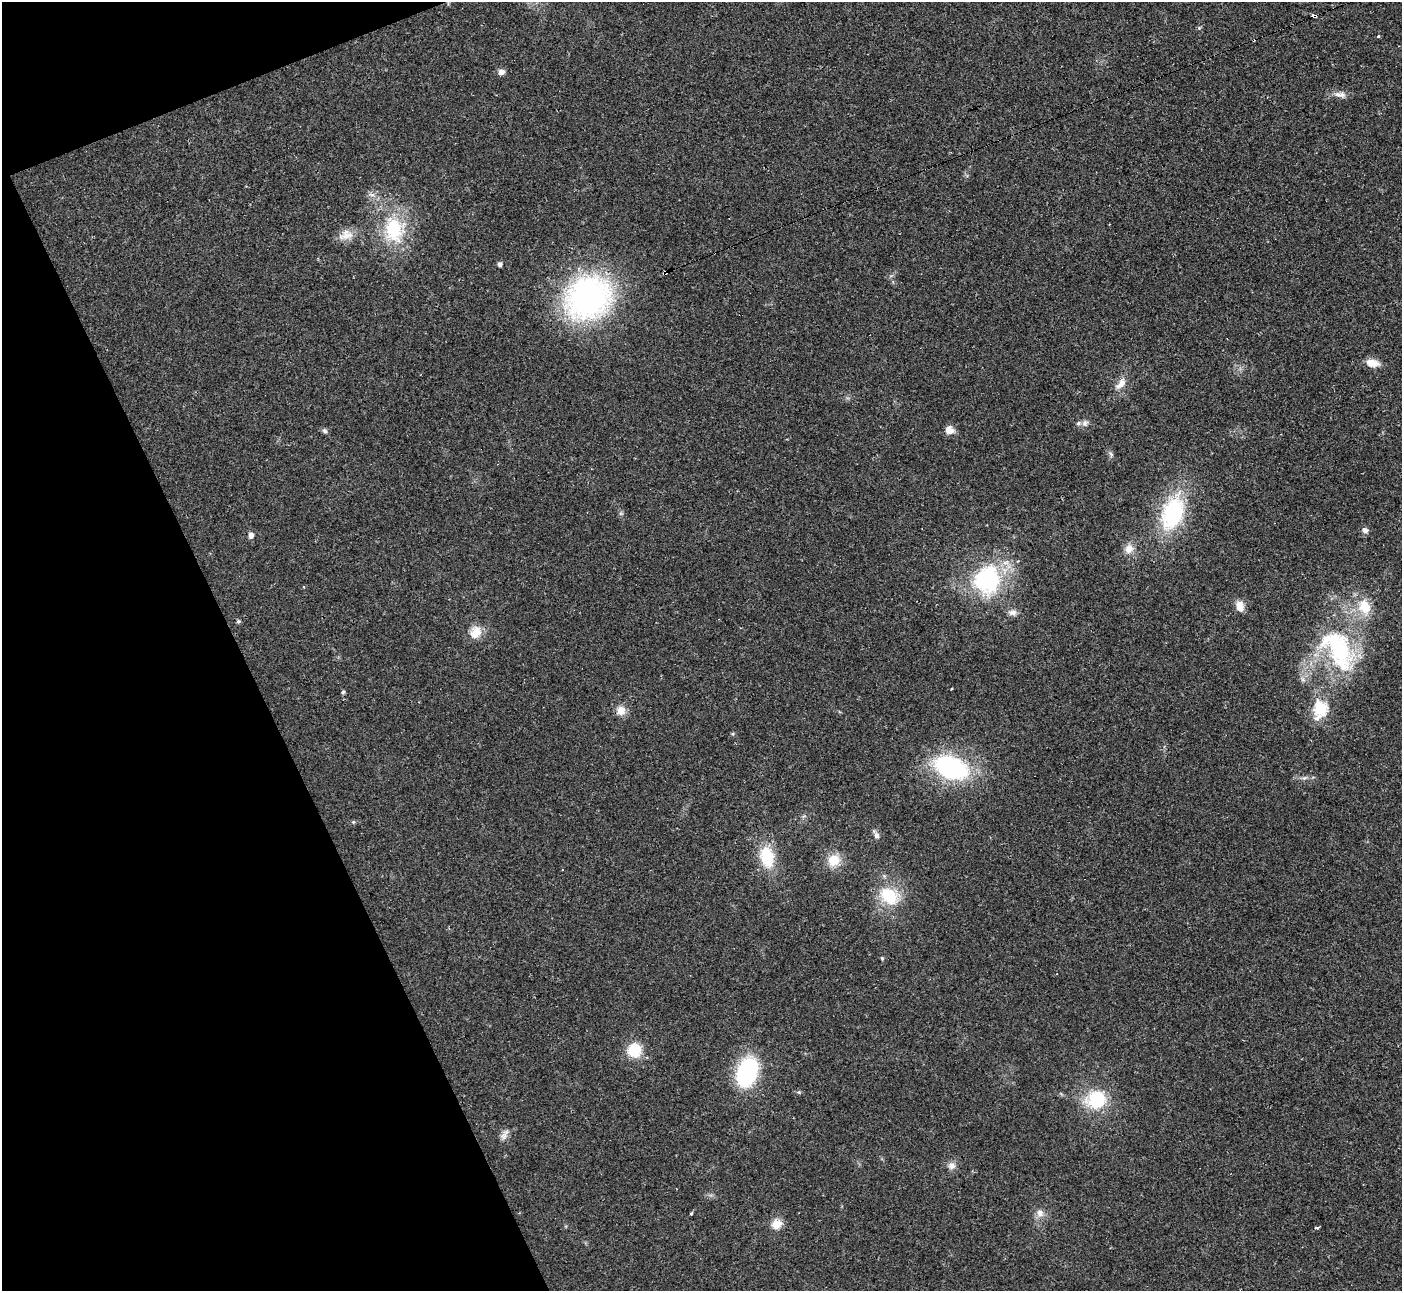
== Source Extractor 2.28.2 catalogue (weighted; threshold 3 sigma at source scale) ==
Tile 5 of 4 x 4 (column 1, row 2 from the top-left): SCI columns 7-1406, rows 2729-4017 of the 5604 x 5592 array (HDU 1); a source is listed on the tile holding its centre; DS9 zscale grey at full resolution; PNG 1404 x 1293 px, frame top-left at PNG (2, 2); no overlay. Shown black and unused: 19% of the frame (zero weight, under 2 of 3 exposures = <1% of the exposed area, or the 3 px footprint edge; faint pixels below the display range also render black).
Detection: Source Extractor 2.28.2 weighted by HDU 2 'WHT'; one run over the whole footprint, this tile lists its part. Background 0.0258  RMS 0.0039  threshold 0.0177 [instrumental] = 3 sigma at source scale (4.5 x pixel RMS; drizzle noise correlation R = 1.50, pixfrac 1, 0.05/0.05 arcsec/px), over >= 5 px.
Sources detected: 56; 2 cosmic-ray / hot-pixel residue — not listed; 2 inside a brighter listed object's ellipse — not listed separately; the other 52 listed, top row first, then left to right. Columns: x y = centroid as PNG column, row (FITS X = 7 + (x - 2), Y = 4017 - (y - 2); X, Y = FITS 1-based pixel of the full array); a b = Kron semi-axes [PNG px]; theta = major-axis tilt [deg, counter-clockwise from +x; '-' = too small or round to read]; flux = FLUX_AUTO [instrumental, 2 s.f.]
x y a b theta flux
1314 16 4 3 - 14
1199 28 5 4 - 0.51
1378 36 3 2 - 1.2
501 72 7 7 - 1.9
1340 95 18 8 -9 2.7
394 230 38 31 -88 28
346 235 22 13 17 5
500 264 5 5 - 1.3
665 272 4 3 - 1.6
588 298 40 34 37 130
1372 363 16 9 -11 4.7
1121 384 18 9 45 3.6
1085 423 9 8 - 1.5
949 430 12 10 -14 2.8
325 431 8 6 -55 1
1111 454 8 4 -46 0.86
621 513 6 4 18 0.56
1173 513 37 22 70 41
1365 530 9 7 -37 1.6
251 535 6 5 - 2.2
1129 549 13 12 - 3.7
987 579 32 28 75 48
304 587 3 3 - 0.9
1240 606 12 8 -76 4.1
1364 607 22 16 -72 11
1013 612 11 9 -2 2.1
238 621 5 5 - 0.63
475 632 16 14 70 5.6
1340 650 55 35 -70 51
951 688 3 3 - 0.57
343 692 5 4 - 0.78
1321 709 8 7 - 34
621 711 13 12 - 3.7
733 734 6 4 -72 0.47
951 768 34 20 -21 57
1305 778 8 5 19 1.1
353 822 6 4 45 0.52
876 834 13 6 -63 1.5
767 857 25 15 -78 16
834 860 18 16 44 6.8
889 896 25 19 -38 16
882 958 5 4 - 0.54
634 1050 12 11 - 14
747 1072 25 16 70 49
799 1092 5 4 - 0.48
1096 1099 26 23 16 20
504 1135 16 7 59 2.2
951 1165 11 10 - 2.4
691 1213 3 3 - 1.6
1040 1213 12 10 -85 2.9
777 1224 13 11 40 4.6
1316 1228 4 3 - 3
Overlapping masked pixels (flux is a lower limit): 2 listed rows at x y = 1314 16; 665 272